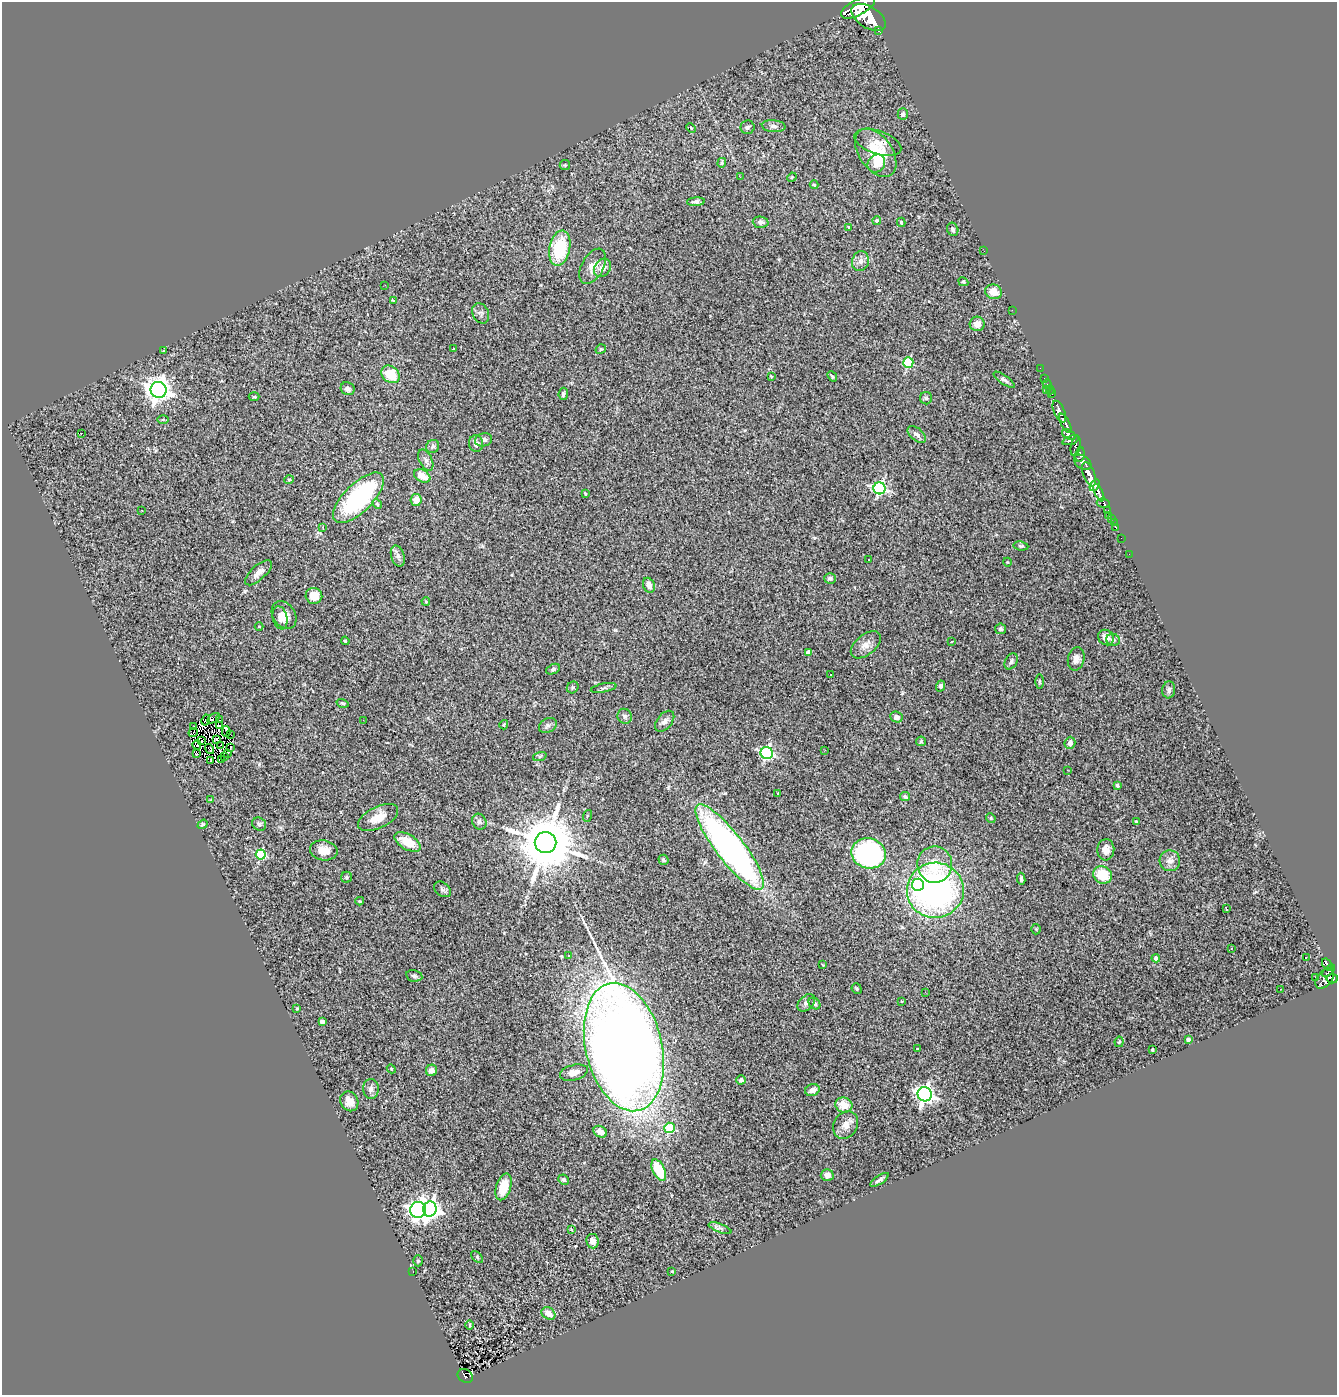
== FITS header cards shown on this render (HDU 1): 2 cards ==
NAXIS1  =                 1335
NAXIS2  =                 1393

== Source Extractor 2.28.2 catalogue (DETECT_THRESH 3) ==
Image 1335 x 1393 px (HDU 1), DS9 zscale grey, 1 PNG px = 1 image px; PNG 1339 x 1397 px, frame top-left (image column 1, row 1393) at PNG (2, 2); each listed source drawn as its Kron ellipse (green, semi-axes under 4 px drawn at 4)
Background 2.7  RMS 0.13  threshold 0.381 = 3 sigma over >= 5 px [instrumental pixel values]
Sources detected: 231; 2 with non-positive FLUX_AUTO (blend fragments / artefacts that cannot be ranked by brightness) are neither listed nor drawn; the other 229 listed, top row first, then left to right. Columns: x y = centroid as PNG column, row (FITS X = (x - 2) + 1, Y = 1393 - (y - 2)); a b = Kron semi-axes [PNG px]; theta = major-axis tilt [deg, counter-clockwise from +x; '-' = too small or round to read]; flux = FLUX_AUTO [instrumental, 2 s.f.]
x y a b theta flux
858 7 19 8 28 14000
869 17 19 10 -31 16000
879 31 3 3 - 260
903 114 6 5 - 23
774 126 12 6 -5 31
747 127 7 7 - 19
691 128 5 3 - 7.5
878 142 24 11 -19 100
876 153 27 16 -55 350
722 163 5 4 - 11
876 164 9 8 - 70
565 165 5 5 - 11
740 177 2 2 - 24
792 177 5 4 - 7.4
814 185 4 4 - 9.4
696 202 9 4 4 24
877 220 4 4 - 11
761 222 8 5 -5 31
901 222 4 3 - 11
848 227 4 3 - 7.4
953 229 7 5 -64 17
560 248 18 10 78 470
984 251 2 2 - 13
860 261 10 8 72 44
593 266 19 11 62 84
603 268 10 7 57 72
963 282 5 4 - 9.6
385 285 3 2 - 8.2
994 292 8 7 - 110
393 300 4 2 - 6.9
1012 310 2 2 - 34
481 313 11 8 -64 29
977 324 7 7 - 64
454 349 3 2 - 9.3
601 349 5 4 - 13
164 351 4 3 - 6.9
908 363 5 5 - 630
1040 368 2 2 - 28
390 374 10 8 -38 200
771 376 3 2 - 6.3
832 376 6 3 -49 11
1044 378 2 2 - 19
1004 380 12 4 -35 26
1047 384 5 3 - 26
348 389 7 6 - 26
159 390 8 8 - 7900
1046 390 3 3 - 65
1050 390 4 2 - 82
563 394 6 4 83 20
1051 394 4 3 - 90
254 397 5 3 - 7.4
926 398 6 6 - 15
1059 412 12 5 -66 3800
163 420 5 4 - 11
1065 423 11 4 -63 3700
81 433 3 2 - 12
917 434 11 6 -41 36
1069 435 7 4 -32 1400
483 440 9 6 11 38
1070 440 9 4 18 1100
476 444 8 7 - 36
1076 446 10 4 78 1600
433 447 7 6 - 24
1080 454 7 4 81 1200
426 460 11 6 -64 32
1083 462 10 6 -36 2600
1089 474 13 5 -71 8800
422 476 8 6 -28 110
289 480 5 4 - 10
1095 485 6 4 52 2100
879 488 6 6 - 1400
1099 493 9 4 -64 3400
585 494 3 2 - 8.4
358 498 33 14 45 1100
416 500 6 5 - 83
1103 503 6 4 -8 630
377 504 5 4 - 12
142 510 3 2 - 10
1107 511 4 3 - 680
1108 515 2 2 - 12
1111 519 3 3 - 140
1114 523 2 2 - 23
323 527 3 3 - 8
1116 528 3 2 - 56
1121 538 2 2 - 20
1021 546 7 4 -8 13
1129 554 2 2 - 24
398 556 11 6 -73 34
868 559 3 3 - 57
1007 562 4 3 - 6
258 573 17 7 42 64
830 578 6 5 - 24
649 585 8 5 -66 43
314 596 8 8 - 130
426 601 4 3 - 9.1
284 615 15 11 -58 87
280 618 12 7 -78 43
259 626 4 3 - 5.4
1001 629 5 5 - 16
1106 637 8 7 - 55
1113 640 7 6 - 27
345 641 4 3 - 9.2
952 642 3 2 - 9.2
866 645 17 10 40 72
808 652 4 4 - 51
1076 659 12 8 78 49
1011 661 8 6 61 24
553 669 7 5 23 16
831 674 3 2 - 13
1039 681 7 3 -89 11
941 686 5 4 - 20
573 687 6 5 - 13
604 688 13 4 10 22
1169 690 8 6 84 25
343 703 6 3 -17 11
625 716 8 7 - 24
896 717 6 5 - 44
214 718 7 2 33 3
206 720 6 2 63 15
220 720 2 2 - 2.4
363 720 3 2 - 7.3
665 721 12 7 50 41
504 725 5 4 - 8.3
548 725 9 7 31 26
194 726 3 2 - 5.4
219 726 3 2 - 14
226 731 5 2 - 15
193 733 5 2 - 8.1
230 734 3 2 - 0.89
216 739 4 3 - 10
202 741 2 2 - 1.7
921 741 5 4 - 10
1070 743 6 5 - 37
197 745 4 2 - 17
221 745 4 2 - 2.9
231 747 3 2 - 0.25
209 749 5 2 - 2.7
825 750 3 2 - 12
228 753 4 2 - 3.8
767 753 6 6 - 1300
197 754 2 2 - 7
540 756 7 4 19 14
224 757 3 2 - 9.1
210 760 4 2 - 9.9
221 760 3 2 - 13
1067 770 3 2 - 8.9
1117 785 4 3 - 20
778 793 3 3 - 8.8
905 796 5 4 - 20
211 800 4 4 - 8.2
587 816 6 3 72 7.6
378 817 22 10 26 140
991 818 5 4 - 11
1136 821 3 2 - 7.8
479 822 8 7 - 27
203 824 5 4 - 13
259 824 7 6 - 24
408 842 14 7 -31 170
546 843 11 10 - 68000
730 847 53 14 -52 3700
324 850 14 10 -11 100
1106 850 10 8 84 68
868 853 17 15 -11 1500
261 855 5 5 - 610
663 860 5 5 - 15
1170 861 10 10 - 56
935 864 18 17 - 250
1102 875 10 8 -29 230
346 877 5 5 - 13
1021 879 6 4 -83 13
918 885 6 6 - 690
442 889 9 6 -35 23
935 890 28 27 - 2800
360 901 4 3 - 7.8
1226 909 3 2 - 12
1036 929 5 5 - 9.2
1232 948 3 2 - 15
568 955 3 2 - 8.8
1156 958 4 4 - 32
1306 958 3 2 - 12
823 965 3 2 - 6.1
1327 965 7 3 -57 430
1329 971 8 4 45 450
414 976 8 5 -11 21
1315 977 3 2 - 35
1325 979 11 7 52 1900
1332 979 5 4 - 1200
857 989 5 5 - 13
1280 989 2 2 - 6.1
925 992 3 2 - 8.4
901 1001 3 2 - 7.2
806 1003 10 7 43 31
815 1003 6 5 - 15
297 1008 3 3 - 8.5
322 1022 4 4 - 68
1188 1039 4 4 - 23
1119 1042 5 4 - 12
624 1047 65 38 -77 19000
917 1049 3 3 - 6.4
1152 1050 3 3 - 14
391 1069 5 4 - 9.1
431 1070 6 5 - 55
574 1073 14 7 14 79
741 1080 4 4 - 22
371 1089 10 8 88 40
812 1090 7 5 19 52
925 1094 7 7 - 3400
349 1101 10 8 -60 69
844 1105 9 7 -19 110
846 1125 14 11 62 76
669 1128 5 5 - 490
600 1132 7 5 -29 67
659 1170 11 6 -65 310
827 1175 6 6 - 51
563 1180 5 5 - 19
880 1180 11 3 34 23
503 1187 14 7 73 200
430 1209 7 6 - 3700
418 1210 8 7 - 3800
720 1228 12 4 -20 27
571 1229 3 3 - 15
593 1241 7 6 - 44
477 1257 7 4 -46 12
418 1261 5 4 - 13
413 1271 2 2 - 5.5
671 1272 3 2 - 11
548 1313 7 5 -35 65
470 1325 5 3 - 7.4
465 1376 8 6 -33 250
At the frame edge (FLAGS 8, measured only in part): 1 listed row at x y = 858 7
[2 non-positive-flux detections neither listed nor drawn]